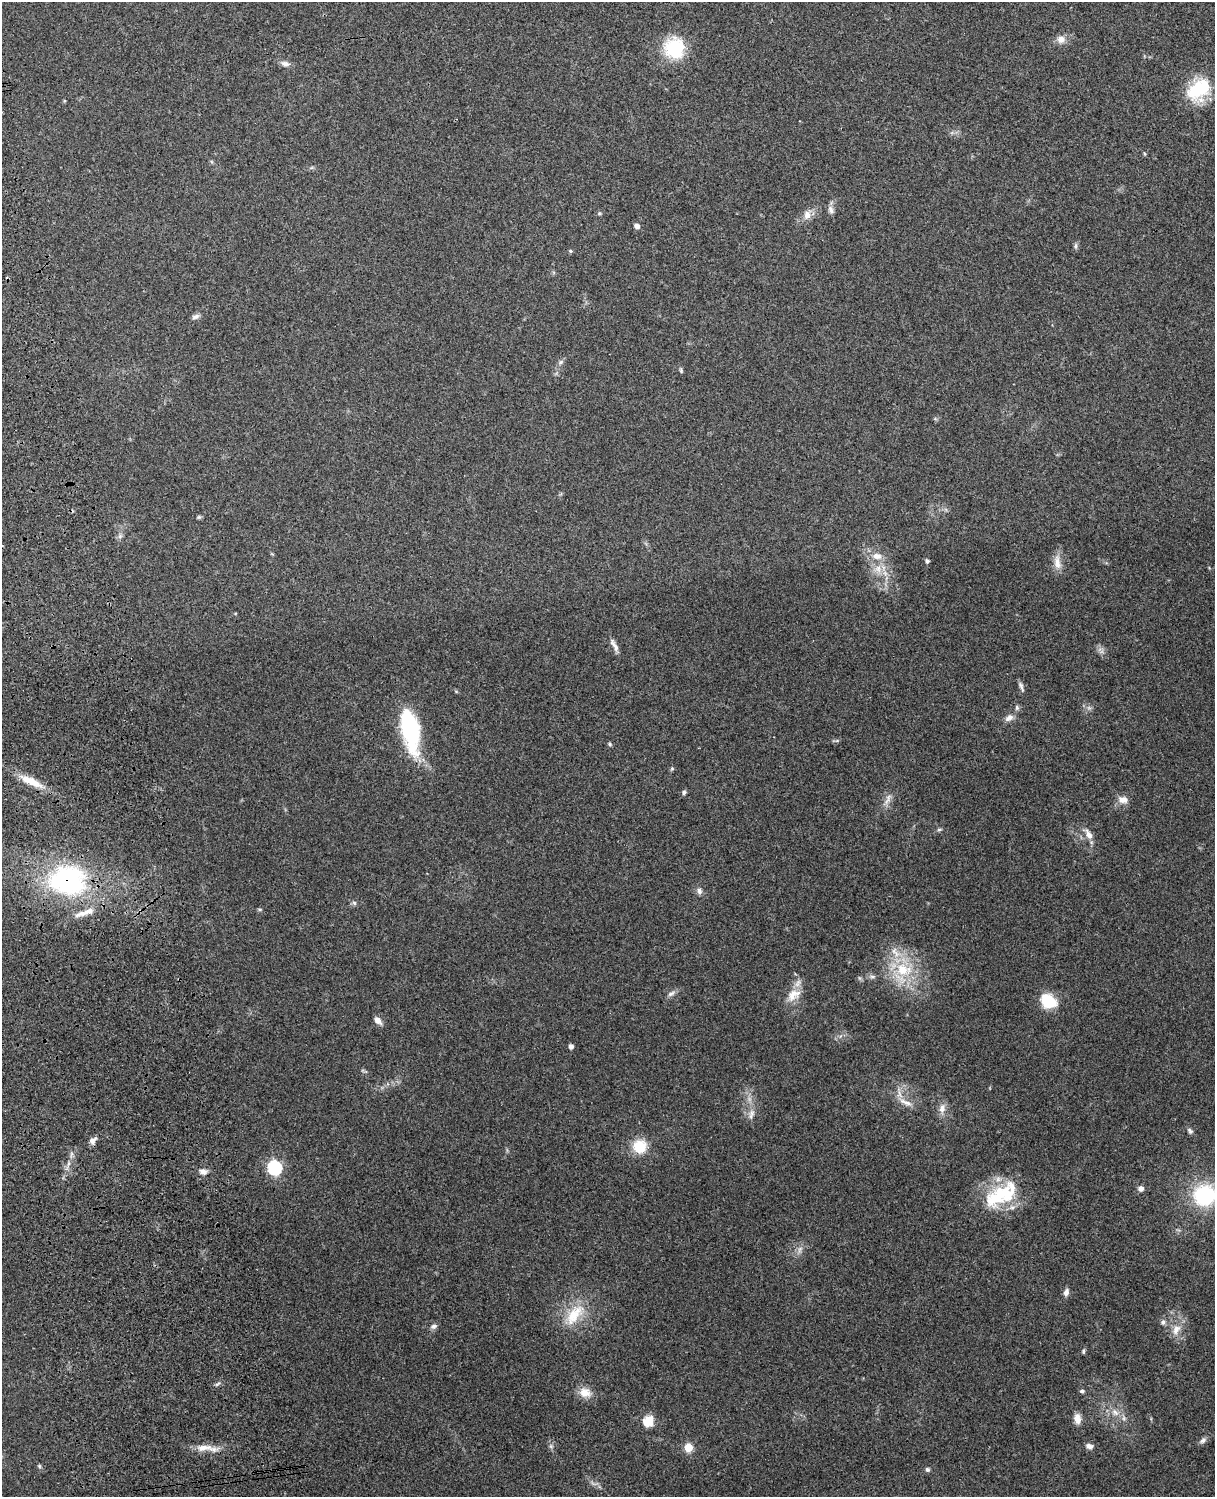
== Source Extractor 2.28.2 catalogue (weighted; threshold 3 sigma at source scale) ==
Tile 7 of 4 x 3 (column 3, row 2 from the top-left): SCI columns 2544-3756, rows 1661-3155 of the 5089 x 4928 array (HDU 1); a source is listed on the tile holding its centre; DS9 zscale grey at full resolution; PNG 1217 x 1499 px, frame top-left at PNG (2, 2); no overlay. Shown black and unused: <1% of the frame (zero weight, under 3 of 4 exposures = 6% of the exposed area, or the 3 px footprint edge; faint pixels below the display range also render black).
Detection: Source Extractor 2.28.2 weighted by HDU 2 'WHT'; one run over the whole footprint, this tile lists its part. Background 0.261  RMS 0.0088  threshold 0.0397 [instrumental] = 3 sigma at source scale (4.5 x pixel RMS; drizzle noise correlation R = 1.50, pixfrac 1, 0.05/0.05 arcsec/px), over >= 5 px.
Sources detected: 80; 4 inside a brighter listed object's ellipse — not listed separately; the other 76 listed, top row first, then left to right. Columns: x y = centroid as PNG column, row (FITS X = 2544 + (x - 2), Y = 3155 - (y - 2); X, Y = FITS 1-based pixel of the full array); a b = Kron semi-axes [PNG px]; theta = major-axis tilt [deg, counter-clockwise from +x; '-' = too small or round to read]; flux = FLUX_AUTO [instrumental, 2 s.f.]
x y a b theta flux
1061 39 11 10 - 6.3
675 48 21 21 - 49
285 64 12 7 -10 4.2
1199 89 29 19 38 51
1144 153 5 3 - 0.88
831 210 11 7 -72 3.7
599 213 5 5 - 1.1
807 215 14 10 71 6.7
637 226 5 4 - 4.9
1075 246 7 5 89 2
570 251 5 4 - 1.3
195 316 11 6 23 2.8
561 362 8 5 28 2.1
681 371 7 4 -65 1.3
199 517 5 5 - 1.2
120 536 7 5 46 2.1
877 556 15 10 -5 9.2
927 561 4 4 - 2.3
1057 562 21 9 -80 8.7
878 569 12 11 - 9.1
614 645 20 5 -62 4.9
1021 686 14 4 -67 2.8
456 691 6 3 -19 0.96
1017 707 7 5 -87 2
1089 708 7 4 -18 1.9
1009 718 13 8 31 4.9
410 727 40 20 -77 78
610 744 6 4 -29 1.4
672 768 5 5 - 1.1
32 782 35 9 -24 16
684 792 6 5 - 1.9
888 799 18 6 68 5.5
1123 800 13 9 1 6.5
939 829 8 4 9 1.4
1089 834 17 8 -59 6.2
68 880 38 30 -6 140
699 891 9 7 -53 3.2
354 903 7 4 -45 1.6
81 913 22 7 17 8
903 970 26 19 -13 39
872 976 10 4 -5 2.3
671 994 12 6 30 3.2
793 995 22 14 38 14
1048 1001 17 12 -30 28
378 1020 10 6 -49 5.5
571 1046 4 4 - 4
906 1102 22 6 -20 7.4
942 1108 13 9 72 6.1
751 1114 16 7 75 5.5
1190 1131 8 6 -48 2.1
93 1140 12 6 41 4.2
640 1146 13 13 - 24
274 1167 6 6 - 160
203 1172 10 7 -16 4.4
1141 1188 7 7 - 3.4
1003 1193 42 27 25 53
1205 1195 26 24 16 69
800 1250 9 4 81 2.8
1066 1292 9 6 74 3.9
574 1315 36 17 52 29
1163 1322 7 6 - 2.5
433 1326 9 7 20 2.8
1176 1329 16 10 65 9.7
1083 1351 5 4 - 1.4
1082 1391 6 4 -3 1.7
585 1392 16 13 -19 10
1115 1412 12 8 -46 6.8
1077 1419 14 8 -82 6.6
648 1421 14 12 57 12
1203 1440 10 6 37 3.1
551 1446 5 5 - 1.6
1089 1446 9 6 -19 3.7
688 1447 5 5 - 32
206 1448 32 8 -5 11
39 1466 6 4 -71 1.2
927 1469 5 5 - 1.8
Overlapping masked pixels (flux is a lower limit): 1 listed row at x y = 68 880
Isophote crosses this tile's border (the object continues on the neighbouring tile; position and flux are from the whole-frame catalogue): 1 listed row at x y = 1205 1195